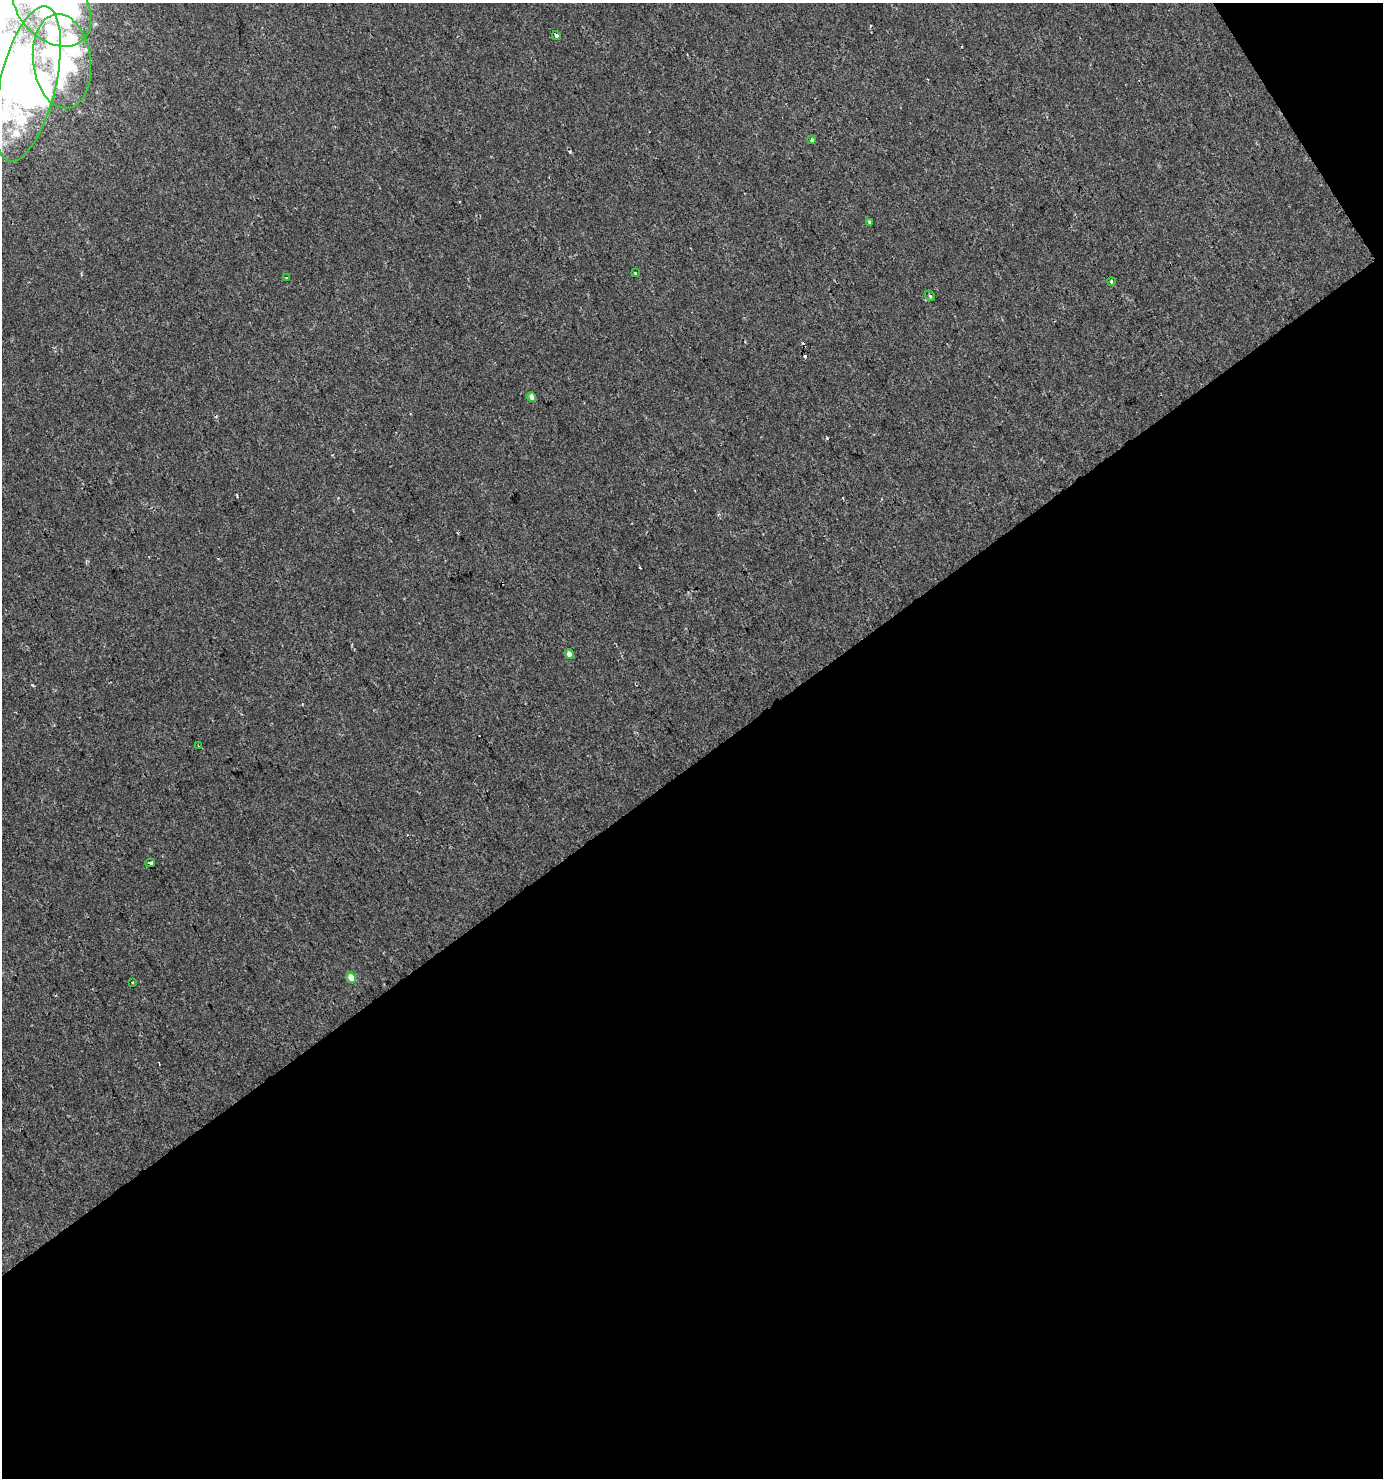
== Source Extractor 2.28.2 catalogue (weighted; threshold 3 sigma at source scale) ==
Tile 4 of 2 x 2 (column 2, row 2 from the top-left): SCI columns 1451-2831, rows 1-1476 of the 2917 x 2952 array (HDU 1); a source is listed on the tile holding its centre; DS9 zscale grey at full resolution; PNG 1385 x 1480 px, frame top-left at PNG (2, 3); each listed source drawn as its Kron ellipse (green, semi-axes under 4 px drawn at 4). Shown black and unused: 49% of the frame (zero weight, under 2 of 3 exposures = <1% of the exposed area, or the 3 px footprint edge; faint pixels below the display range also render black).
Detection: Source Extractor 2.28.2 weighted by HDU 2 'WHT'; one run over the whole footprint, this tile lists its part. Background -8.20e-05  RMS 0.0041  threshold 0.0185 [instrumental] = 3 sigma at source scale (4.5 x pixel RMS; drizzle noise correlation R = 1.50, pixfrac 1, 0.0396/0.0396 arcsec/px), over >= 5 px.
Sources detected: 31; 4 inside a brighter object's white glare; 9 cosmic-ray / hot-pixel residue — neither listed nor drawn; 2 inside a brighter listed object's ellipse — not listed separately; the other 16 listed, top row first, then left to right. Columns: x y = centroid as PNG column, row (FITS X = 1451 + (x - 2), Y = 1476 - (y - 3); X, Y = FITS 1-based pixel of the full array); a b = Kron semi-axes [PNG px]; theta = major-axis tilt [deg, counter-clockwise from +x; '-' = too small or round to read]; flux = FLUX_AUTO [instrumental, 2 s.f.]
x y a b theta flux
51 5 47 33 -49 190
556 36 4 3 - 4.1
62 61 47 29 -83 45
28 84 80 28 76 96
812 139 4 3 - 1.6
870 222 4 3 - 1.6
635 273 3 3 - 0.37
286 278 3 2 - 0.93
1111 281 4 3 - 0.56
930 296 6 3 -46 0.66
531 397 5 4 - 2.9
569 654 5 4 - 2.7
199 746 4 3 - 0.45
150 863 5 3 - 1.8
351 978 5 4 - 6.6
133 982 2 2 - 0.43
Isophote crosses this tile's border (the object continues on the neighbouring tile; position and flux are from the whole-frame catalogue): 1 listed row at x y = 51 5